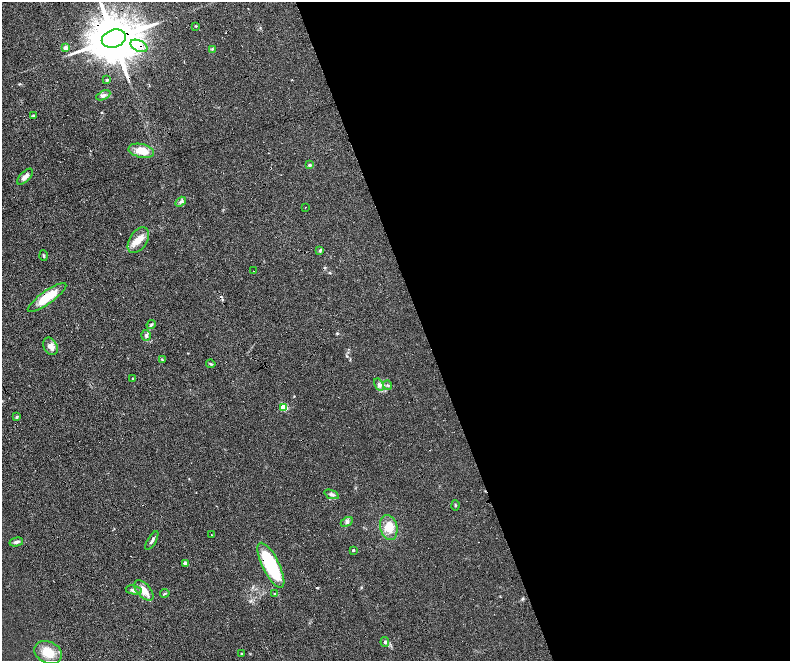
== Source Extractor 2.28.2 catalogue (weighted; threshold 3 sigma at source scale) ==
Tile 8 of 4 x 4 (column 4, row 2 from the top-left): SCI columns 4785-6360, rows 2968-4284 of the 6416 x 5807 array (HDU 1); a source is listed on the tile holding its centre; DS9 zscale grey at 2 x 2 block average (1 PNG px = mean of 2 x 2 image px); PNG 792 x 663 px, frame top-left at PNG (2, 2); each listed source drawn as its Kron ellipse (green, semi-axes under 4 px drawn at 4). Shown black and unused: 48% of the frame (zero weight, under 4 of 8 exposures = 3% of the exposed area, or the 3 px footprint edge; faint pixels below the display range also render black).
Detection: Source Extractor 2.28.2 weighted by HDU 2 'WHT'; one run over the whole footprint, this tile lists its part. Background 0.0947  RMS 0.0063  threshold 0.0258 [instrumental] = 3 sigma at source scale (4.09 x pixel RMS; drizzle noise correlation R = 1.36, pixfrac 0.8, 0.05/0.05 arcsec/px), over >= 5 px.
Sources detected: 50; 3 cosmic-ray / hot-pixel residue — neither listed nor drawn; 2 inside a brighter listed object's ellipse — not listed separately; the other 45 listed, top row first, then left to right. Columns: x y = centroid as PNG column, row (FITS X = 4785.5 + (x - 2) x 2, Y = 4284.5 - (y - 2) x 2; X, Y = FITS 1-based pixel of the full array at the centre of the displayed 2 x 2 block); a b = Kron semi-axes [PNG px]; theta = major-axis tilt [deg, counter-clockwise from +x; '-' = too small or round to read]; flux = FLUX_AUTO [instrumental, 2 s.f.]
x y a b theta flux
196 26 3 2 - 0.92
114 39 12 9 18 11000
139 46 9 5 -26 12
66 48 3 2 - 18
212 49 3 2 - 1
107 80 3 3 - 2
103 95 7 4 27 3.6
33 116 3 3 - 1.5
141 151 13 6 -12 24
310 165 4 3 - 2
25 177 10 5 46 6.6
181 202 6 3 33 3.1
306 207 2 2 - 0.48
138 240 14 8 57 16
320 250 4 3 - 1.8
44 256 5 2 - 1.6
254 271 2 2 - 0.54
47 297 23 6 35 35
151 325 5 2 - 1.6
146 335 5 4 - 3.2
50 346 9 6 -63 9.5
162 359 3 2 - 0.97
211 364 5 2 - 1.7
133 378 3 2 - 1.1
379 385 6 4 -57 3.7
388 385 5 3 - 1.9
284 407 3 3 - 64
17 417 4 3 - 1.6
331 494 7 4 -21 3.9
455 505 5 2 - 1.4
347 522 6 3 30 3.1
389 527 12 8 -76 21
212 535 2 2 - 0.7
152 541 10 3 60 4.1
16 542 7 4 12 3.8
353 550 2 2 - 3
185 563 2 2 - 12
271 565 25 8 -63 120
134 590 8 4 -12 4.4
144 590 12 6 -48 15
165 593 5 3 - 1.8
275 594 4 3 - 1.8
385 642 5 4 - 2.8
48 652 14 11 -26 29
242 654 2 2 - 1.3
Overlapping masked pixels (flux is a lower limit): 5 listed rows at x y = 114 39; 139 46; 47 297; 50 346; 271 565
Diffuse or blended objects may show on this block-average render without a row.